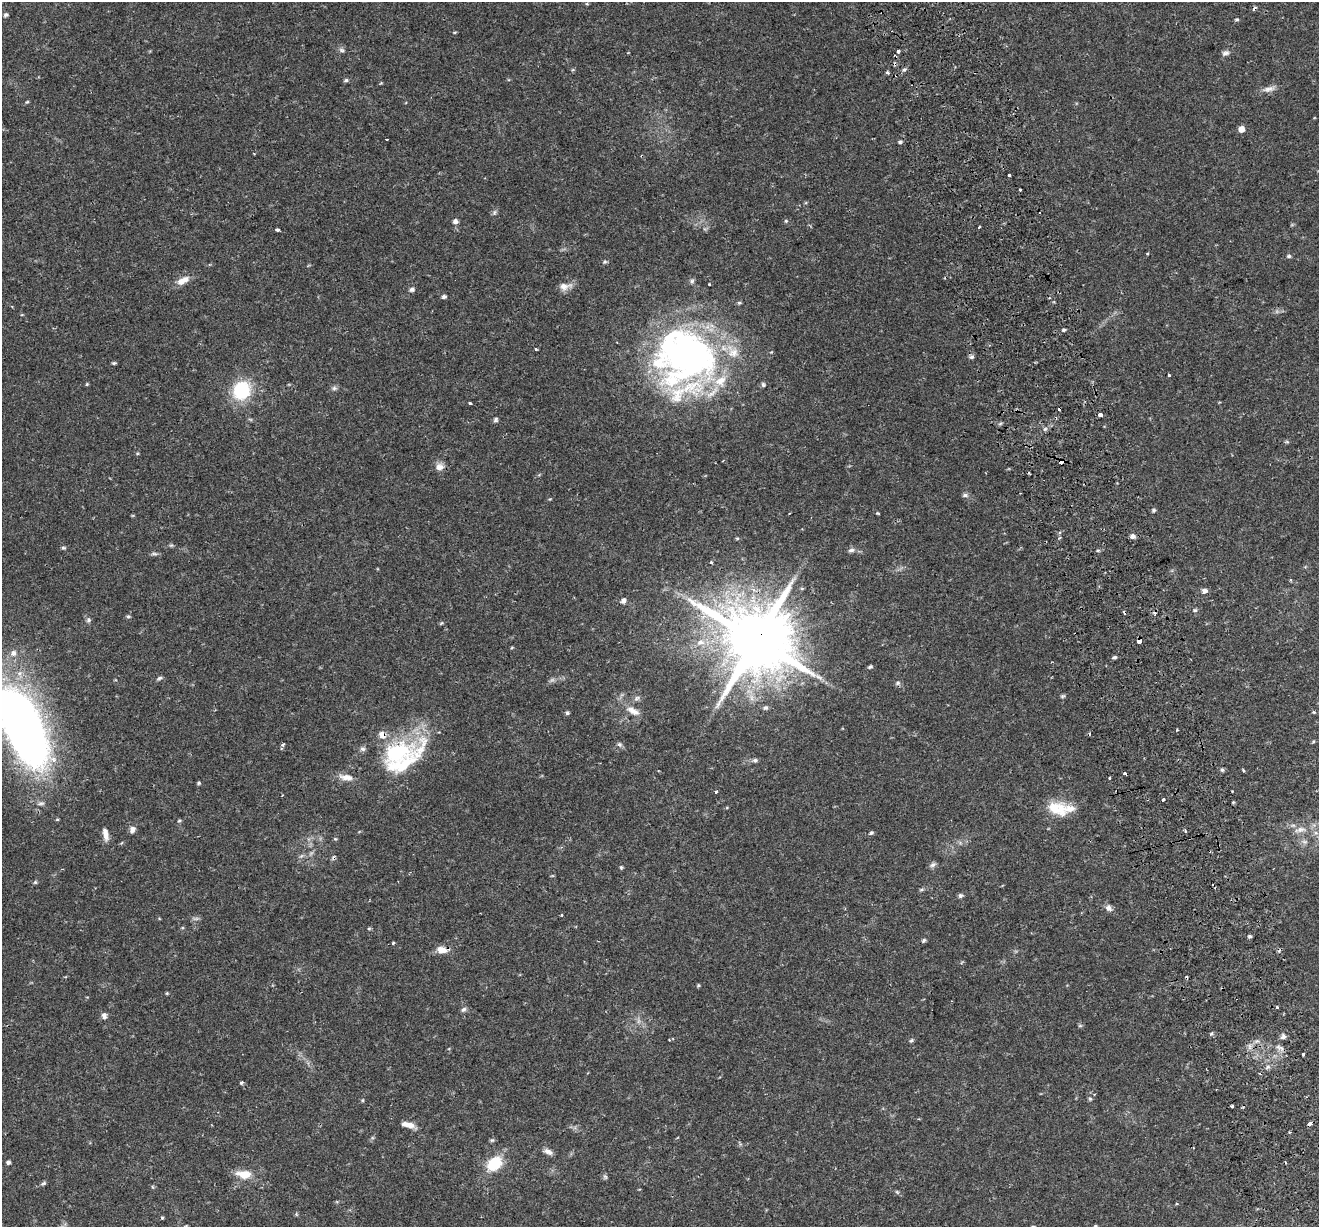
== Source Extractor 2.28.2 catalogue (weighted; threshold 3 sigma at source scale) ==
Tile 6 of 4 x 4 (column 2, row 2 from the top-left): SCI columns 1375-2691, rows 2632-3856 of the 5379 x 5211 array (HDU 1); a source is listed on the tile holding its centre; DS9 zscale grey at full resolution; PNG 1321 x 1229 px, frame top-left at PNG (2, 2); no overlay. Shown black and unused: <1% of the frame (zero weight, under 2 of 3 exposures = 5% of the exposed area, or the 3 px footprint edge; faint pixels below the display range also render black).
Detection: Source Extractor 2.28.2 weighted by HDU 2 'WHT'; one run over the whole footprint, this tile lists its part. Background 0.0486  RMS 0.0036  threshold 0.0161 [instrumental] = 3 sigma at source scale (4.5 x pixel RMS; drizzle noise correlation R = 1.50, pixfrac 1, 0.0396/0.0396 arcsec/px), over >= 5 px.
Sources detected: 167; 2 too faint to see at this stretch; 3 inside a brighter object's white glare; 12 cosmic-ray / hot-pixel residue — not listed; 11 inside a brighter listed object's ellipse — not listed separately; the other 139 listed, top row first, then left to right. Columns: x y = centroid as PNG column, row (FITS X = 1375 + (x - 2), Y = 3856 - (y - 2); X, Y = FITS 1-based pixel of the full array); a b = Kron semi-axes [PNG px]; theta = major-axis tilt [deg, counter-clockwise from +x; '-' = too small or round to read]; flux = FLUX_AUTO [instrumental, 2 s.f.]
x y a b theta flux
6 15 6 5 - 0.69
1237 19 5 4 - 0.54
342 50 8 5 -27 0.81
898 51 4 3 - 1.4
1225 53 10 7 19 1.3
573 70 5 3 - 0.38
904 70 6 4 2 0.57
887 72 3 3 - 1.3
346 80 5 4 - 0.65
1269 89 20 6 13 2.2
27 102 6 4 43 0.41
1241 129 7 6 - 2
387 139 3 2 - 0.3
900 142 5 4 - 0.55
1009 175 3 3 - 1.4
1020 189 3 3 - 1.6
494 212 8 5 71 0.75
455 221 7 6 - 1.1
786 221 5 4 - 0.45
979 227 3 3 - 2.1
277 230 4 3 - 0.63
1148 254 3 3 - 0.54
1289 256 6 5 - 0.62
605 262 6 4 20 0.59
183 281 18 8 29 3.4
692 281 6 6 - 0.73
709 284 3 2 - 0.66
565 286 18 9 10 2.7
412 289 6 5 - 0.98
444 297 6 5 - 0.67
739 303 5 5 - 0.47
1064 330 5 4 - 0.67
536 349 3 2 - 0.79
687 357 83 59 12 120
971 357 6 5 - 0.79
114 363 5 4 - 0.49
1169 375 3 3 - 1.4
87 384 4 4 - 0.4
763 385 6 4 -88 0.67
334 388 7 6 - 0.85
241 390 23 20 54 17
470 403 3 3 - 1.4
1100 415 4 3 - 5.6
496 420 6 6 - 0.71
1045 429 6 4 42 0.68
1287 442 6 4 -18 0.45
1061 462 4 4 - 2.8
440 467 11 10 - 2.2
965 495 7 5 26 0.8
1153 510 5 5 - 0.61
878 513 4 3 - 0.37
1133 536 5 5 - 1.6
737 538 4 4 - 0.37
171 545 7 4 1 0.53
63 548 6 4 10 0.56
851 550 9 6 13 1.1
154 554 10 4 4 0.77
711 562 4 3 - 0.33
1291 580 4 3 - 0.39
802 588 6 4 0 0.38
1204 591 7 6 - 1.3
623 600 6 5 - 1.5
1195 610 6 5 - 0.57
128 616 6 4 1 0.51
89 620 7 5 28 0.7
756 640 21 18 -6 3400
1139 641 4 3 - 6
512 647 5 3 - 0.32
1114 657 6 4 2 0.62
870 667 5 4 - 0.63
160 678 8 4 17 0.71
898 683 7 6 - 0.77
1062 696 8 3 13 0.53
637 698 9 5 36 0.96
765 708 7 6 - 0.74
633 711 20 8 -27 3.3
1314 712 4 4 - 0.38
567 713 5 5 - 0.59
22 726 92 38 -64 220
1177 730 3 3 - 0.29
619 744 6 6 - 0.85
283 745 4 3 - 0.85
397 752 76 26 20 36
755 760 7 6 - 0.89
1222 770 5 5 - 0.65
1243 770 4 3 - 0.37
1109 778 3 3 - 0.56
199 783 5 4 - 0.47
716 791 3 3 - 1.3
1163 800 3 3 - 1.4
1233 802 4 4 - 0.39
1057 808 29 16 -16 9.3
179 821 5 4 - 0.43
132 829 9 7 70 1.5
1300 830 18 7 10 3.1
871 833 5 5 - 0.59
1316 833 7 4 -18 0.78
105 834 17 7 -79 2.4
335 839 5 4 - 0.42
1304 842 9 4 -9 0.89
301 856 6 5 - 0.71
933 865 8 6 43 0.98
621 868 5 4 - 0.46
35 882 5 5 - 0.54
921 890 6 4 19 0.51
960 895 6 6 - 0.77
1109 908 10 8 -50 1.5
561 915 4 3 - 0.34
196 919 10 4 0 0.8
1250 936 4 4 - 0.72
923 940 6 5 - 0.59
393 943 3 3 - 1.6
442 950 14 8 -7 3.5
1186 977 4 3 - 0.36
698 985 6 4 -90 0.39
167 993 5 4 - 0.34
1277 1007 3 3 - 0.48
464 1009 8 6 43 0.9
104 1016 8 6 -78 1.4
1080 1026 6 4 0 0.46
1211 1034 5 4 - 0.5
1283 1037 9 6 52 1.1
911 1040 6 4 22 0.56
1303 1054 3 3 - 1.4
1267 1067 6 4 70 0.67
242 1083 4 3 - 0.8
1090 1099 5 5 - 0.48
363 1100 5 3 - 0.37
1232 1106 3 3 - 3.4
1310 1123 5 3 - 2.1
410 1125 13 8 -18 2.3
548 1152 12 7 -23 1.6
8 1162 5 5 - 0.75
494 1164 20 15 45 11
244 1174 18 10 -7 5.4
605 1177 7 5 -45 0.65
43 1183 8 4 25 0.69
162 1218 4 4 - 0.38
1095 1226 4 4 - 0.36
Overlapping masked pixels (flux is a lower limit): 6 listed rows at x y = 1061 462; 756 640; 1139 641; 22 726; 442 950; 1310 1123
Isophote crosses this tile's border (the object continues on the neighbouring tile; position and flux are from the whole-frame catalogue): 2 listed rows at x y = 22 726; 1095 1226